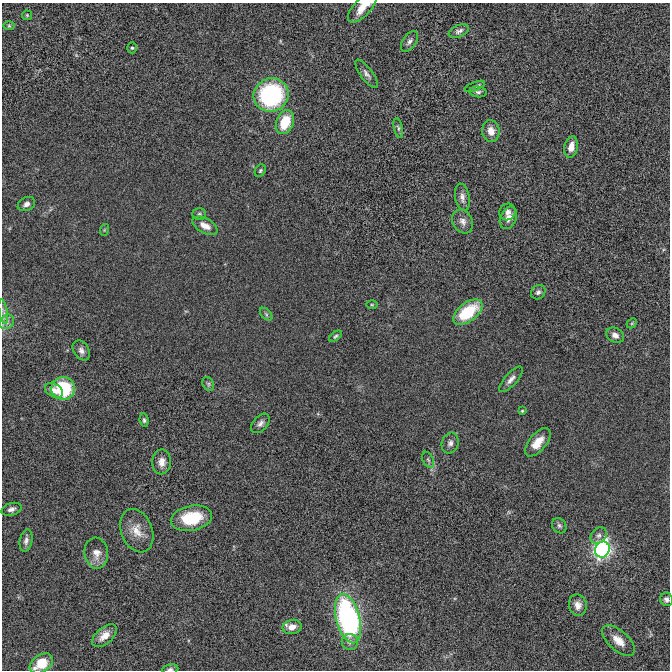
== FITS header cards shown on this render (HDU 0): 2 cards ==
NAXIS1  =                  668 / Axis length
NAXIS2  =                  668 / Axis length

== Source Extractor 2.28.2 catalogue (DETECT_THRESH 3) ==
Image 668 x 668 px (HDU 0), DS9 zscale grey, 1 PNG px = 1 image px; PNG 672 x 672 px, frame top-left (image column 1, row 668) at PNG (2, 3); each listed source drawn as its Kron ellipse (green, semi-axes under 4 px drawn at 4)
Background 5.14e-05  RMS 0.0017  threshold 0.0051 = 3 sigma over >= 5 px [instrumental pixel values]
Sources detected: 61; all 61 listed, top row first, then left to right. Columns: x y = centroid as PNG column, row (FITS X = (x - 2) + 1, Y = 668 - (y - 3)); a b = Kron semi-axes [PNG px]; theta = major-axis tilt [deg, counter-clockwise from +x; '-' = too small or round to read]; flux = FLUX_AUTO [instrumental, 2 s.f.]
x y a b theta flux
362 7 19 8 47 1.5
27 15 5 5 - 0.15
9 26 6 4 -1 0.14
459 31 11 5 22 0.39
410 41 11 6 55 0.45
132 48 5 5 - 0.19
366 74 17 6 -53 0.5
475 86 11 3 22 0.23
478 92 8 5 -6 0.29
271 95 17 16 - 14
285 122 13 8 67 3.4
398 128 10 4 -77 0.25
491 131 11 8 -80 1
571 147 11 6 78 1.2
260 171 7 5 58 0.19
462 197 14 7 -80 0.57
26 204 9 6 26 0.51
507 212 8 8 - 0.54
199 214 7 5 1 0.22
508 218 12 8 67 0.87
463 221 12 9 -60 0.7
205 226 14 7 -28 1
104 230 6 3 71 0.12
538 292 8 6 43 0.34
372 305 5 3 - 0.12
3 311 12 3 -80 0.39
468 312 17 9 37 5.7
266 314 7 4 -46 0.22
7 322 8 6 47 0.44
632 323 6 4 45 0.14
615 335 9 7 -29 0.6
335 336 7 4 37 0.19
81 350 11 7 -56 0.53
511 379 16 6 48 0.62
208 384 7 5 -62 0.26
63 388 12 11 - 7.7
54 390 10 6 -29 0.68
522 411 3 3 - 0.11
144 420 7 4 -83 0.24
260 423 11 7 46 0.49
538 442 17 8 49 1.7
450 443 10 8 71 0.51
428 460 8 5 -64 0.27
162 462 12 9 88 0.85
11 509 10 6 17 0.45
191 518 21 12 11 5
559 526 8 6 -54 0.31
137 531 22 15 -68 1.8
599 535 9 7 42 0.45
26 541 11 6 80 0.43
602 550 8 7 - 34
96 553 15 11 -83 1.1
666 599 7 6 - 0.41
578 605 11 9 -77 0.78
348 619 25 12 -75 27
292 627 9 7 12 1
104 636 14 8 41 1.1
618 641 20 10 -42 1.5
350 642 8 8 - 0.46
41 663 13 8 34 2.8
170 669 8 5 8 0.25
At the frame edge (FLAGS 8, measured only in part): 3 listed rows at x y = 362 7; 666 599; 170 669